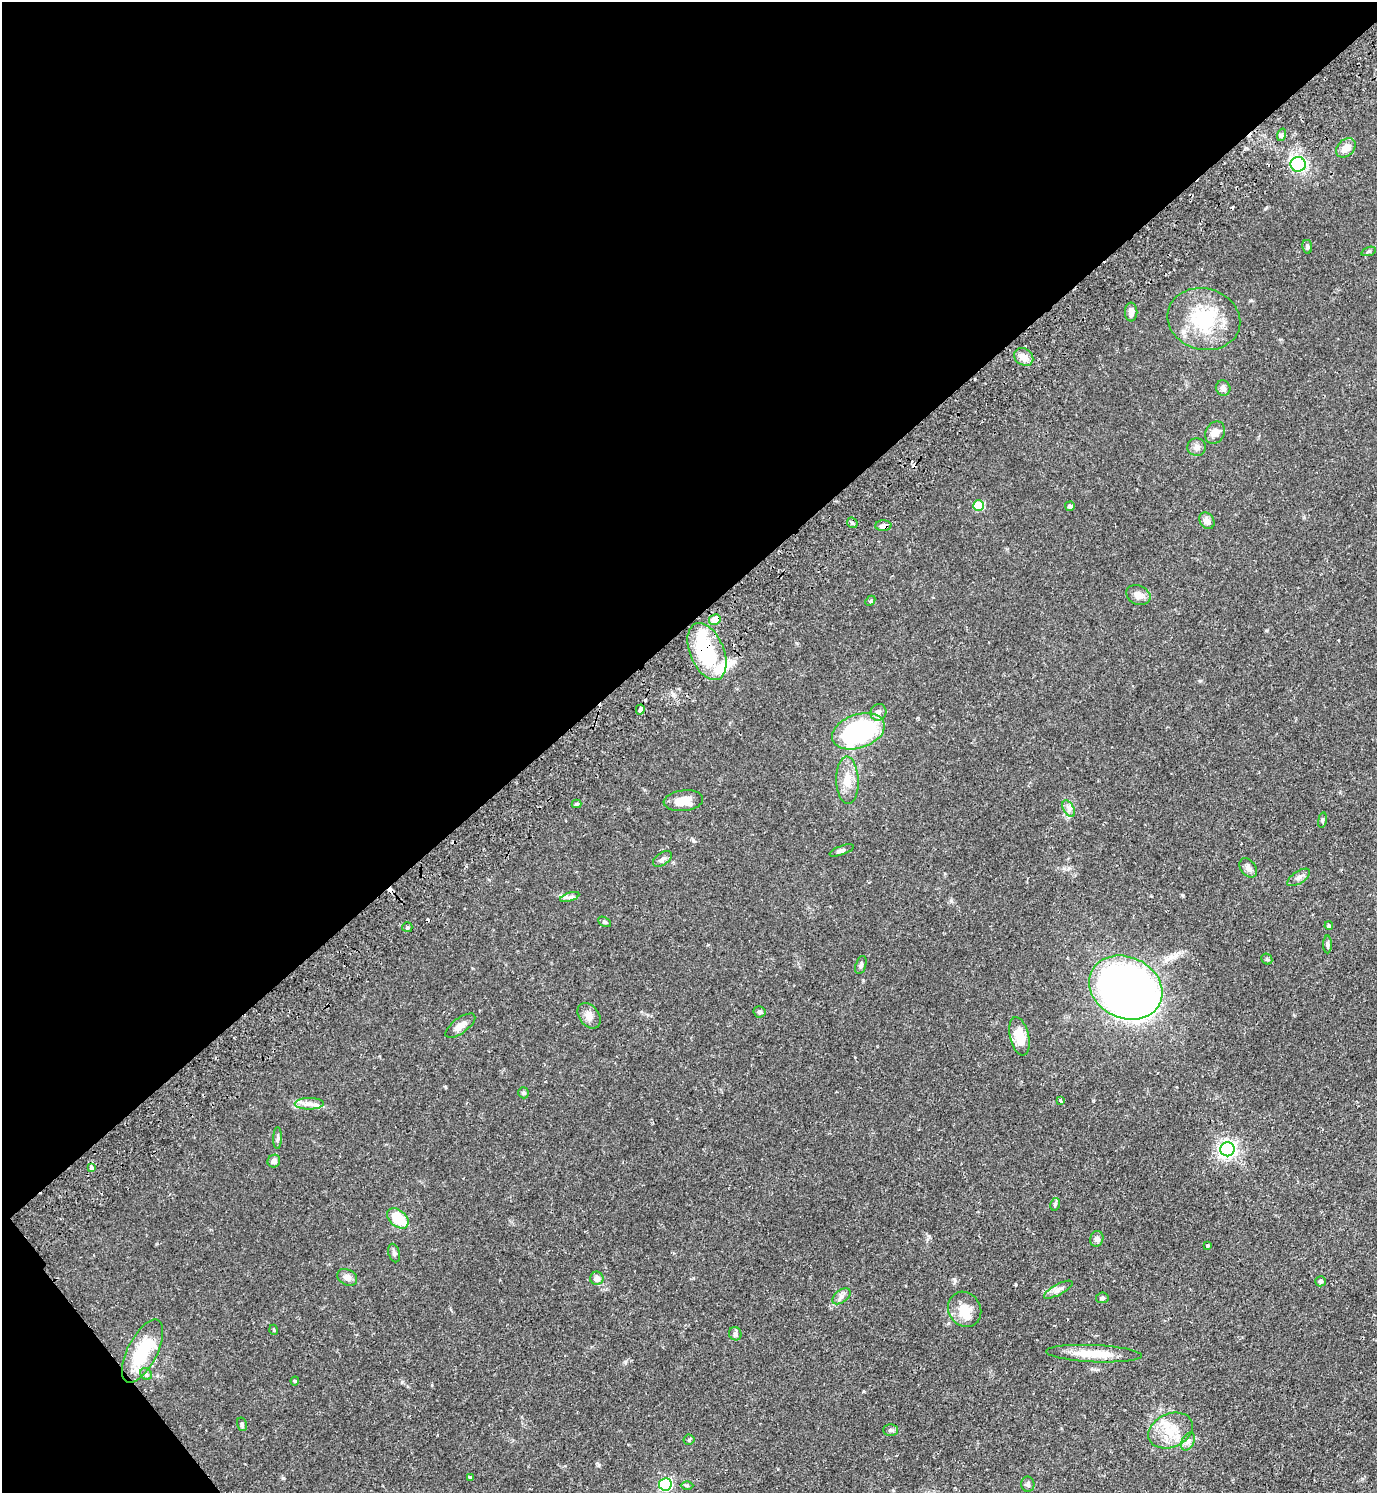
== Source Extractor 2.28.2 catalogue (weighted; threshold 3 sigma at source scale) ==
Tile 5 of 4 x 4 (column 1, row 2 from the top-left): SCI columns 200-1574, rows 3029-4519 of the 6039 x 6055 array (HDU 1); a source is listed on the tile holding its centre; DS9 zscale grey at full resolution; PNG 1379 x 1495 px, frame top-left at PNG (2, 2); each listed source drawn as its Kron ellipse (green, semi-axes under 4 px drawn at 4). Shown black and unused: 43% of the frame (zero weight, under 2 of 3 exposures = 3% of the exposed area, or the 3 px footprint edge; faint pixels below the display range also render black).
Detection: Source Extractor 2.28.2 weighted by HDU 2 'WHT'; one run over the whole footprint, this tile lists its part. Background 0.0499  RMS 0.0044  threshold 0.02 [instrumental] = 3 sigma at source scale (4.5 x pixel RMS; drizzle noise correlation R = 1.50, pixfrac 1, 0.05/0.05 arcsec/px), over >= 5 px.
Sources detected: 93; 4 inside a brighter object's white glare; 8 cosmic-ray / hot-pixel residue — neither listed nor drawn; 3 inside a brighter listed object's ellipse — not listed separately; the other 78 listed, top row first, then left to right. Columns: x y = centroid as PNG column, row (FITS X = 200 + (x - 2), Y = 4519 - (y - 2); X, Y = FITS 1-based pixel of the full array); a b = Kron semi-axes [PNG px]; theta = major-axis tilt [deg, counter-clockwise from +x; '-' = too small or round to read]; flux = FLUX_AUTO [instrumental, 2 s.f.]
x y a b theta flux
1281 135 6 4 71 0.77
1346 148 11 8 44 3.6
1298 164 7 7 - 37
1307 247 7 5 -81 0.9
1369 251 7 3 19 0.6
1131 312 9 6 -90 2
1204 319 37 30 -14 27
1024 357 10 8 -35 3.3
1223 388 8 7 - 1.7
1215 433 12 9 59 3
1197 447 9 9 - 2
979 506 5 5 - 20
1070 506 5 4 - 1.1
1207 521 9 7 -53 2.7
852 523 6 4 -44 0.69
883 526 8 5 2 1.9
1138 595 12 9 -23 2.9
870 601 6 4 46 0.52
715 619 6 5 - 7.3
707 651 30 17 -67 32
640 709 5 3 - 4.7
878 712 8 8 - 1.8
858 731 27 17 19 61
847 780 24 11 -88 6.5
683 801 20 10 7 6.2
576 804 5 4 - 0.49
1069 809 9 5 -59 1.5
1322 820 8 4 81 0.64
842 850 13 4 20 1
662 859 10 6 35 1.5
1248 868 11 7 -53 1.8
1299 877 13 6 33 1.7
570 897 10 4 18 1.3
604 922 7 4 -27 0.71
1329 926 4 4 - 0.71
407 927 5 5 - 0.63
1327 944 9 4 90 0.91
1267 959 6 5 - 0.69
861 965 9 5 74 1
1126 988 38 30 -25 330
760 1012 6 6 - 0.88
589 1016 14 10 -54 2.8
460 1026 17 7 37 3
1019 1036 19 9 -76 7.7
523 1093 6 5 - 0.71
1061 1101 4 3 - 1.4
309 1104 14 6 1 2.7
278 1138 11 4 89 0.99
1227 1149 7 7 - 160
274 1161 6 6 - 1.5
92 1168 3 3 - 2
1055 1204 6 4 79 0.64
398 1218 12 8 -40 13
1097 1239 8 6 74 1.3
1207 1245 3 3 - 0.96
394 1253 9 5 -75 1.1
347 1277 10 7 -29 2.4
597 1278 6 6 - 2.8
1321 1281 5 5 - 0.8
1058 1290 16 5 28 2
841 1296 10 6 38 1.6
1102 1298 6 5 - 0.89
965 1309 18 16 -58 7.1
274 1330 5 3 - 0.42
735 1334 7 6 - 1.1
143 1351 34 15 63 20
1094 1354 48 8 -3 11
146 1374 6 5 - 0.84
295 1381 4 4 - 0.42
242 1424 7 5 -74 0.73
890 1430 7 5 1 0.99
1171 1430 23 16 24 11
689 1440 5 5 - 0.65
1188 1441 9 6 63 1.6
470 1477 4 3 - 1.1
665 1484 6 6 - 48
1028 1484 8 6 -81 1.1
687 1485 6 4 -1 0.63
Overlapping masked pixels (flux is a lower limit): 4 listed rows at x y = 883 526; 715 619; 707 651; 640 709
Unlisted compact peaks at least as high as the median listed source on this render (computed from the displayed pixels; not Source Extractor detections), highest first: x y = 283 1478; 625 1362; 929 1236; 402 1382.